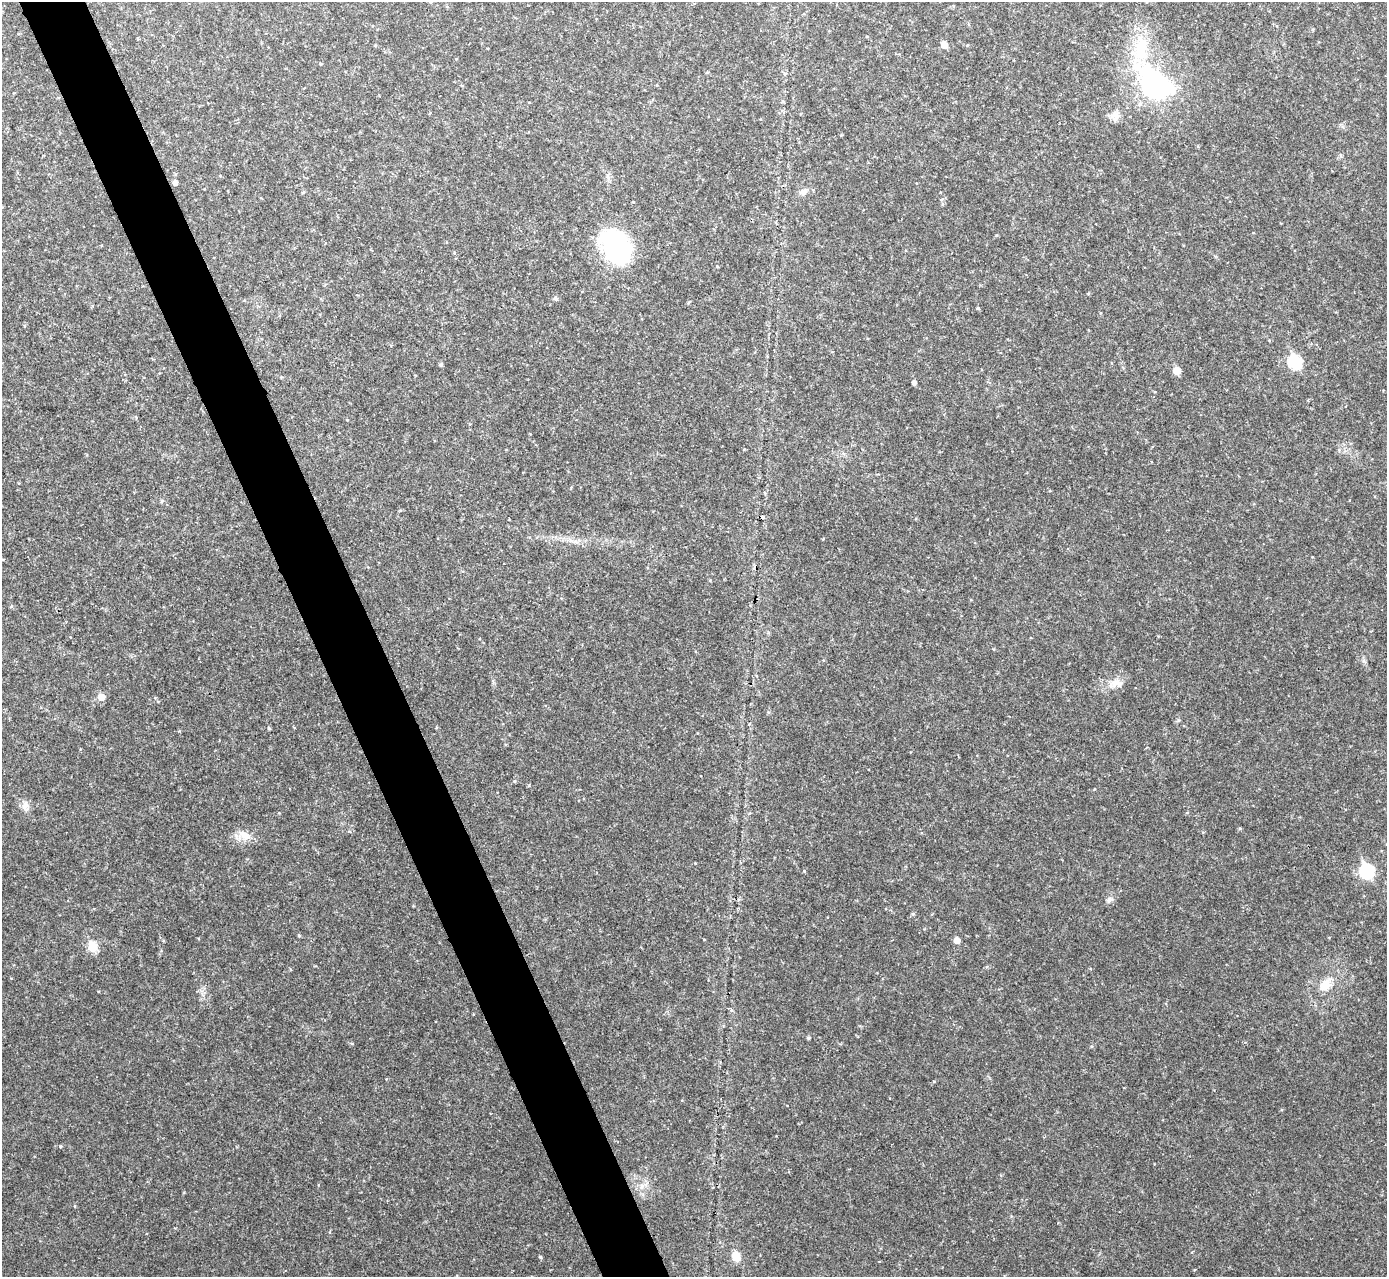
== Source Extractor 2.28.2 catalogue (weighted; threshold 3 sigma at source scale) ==
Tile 11 of 4 x 4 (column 3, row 3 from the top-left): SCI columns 2772-4156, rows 1427-2701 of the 5544 x 5531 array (HDU 1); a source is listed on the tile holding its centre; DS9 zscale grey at full resolution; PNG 1389 x 1279 px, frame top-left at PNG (2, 2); no overlay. Shown black and unused: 5% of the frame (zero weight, under 2 of 3 exposures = <1% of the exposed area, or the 3 px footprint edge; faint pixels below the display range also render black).
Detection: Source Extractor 2.28.2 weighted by HDU 2 'WHT'; one run over the whole footprint, this tile lists its part. Background 0.0828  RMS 0.0084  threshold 0.0378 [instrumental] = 3 sigma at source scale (4.5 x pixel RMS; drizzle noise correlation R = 1.50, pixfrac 1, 0.05/0.05 arcsec/px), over >= 5 px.
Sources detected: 30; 1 cosmic-ray / hot-pixel residue — not listed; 1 inside a brighter listed object's ellipse — not listed separately; the other 28 listed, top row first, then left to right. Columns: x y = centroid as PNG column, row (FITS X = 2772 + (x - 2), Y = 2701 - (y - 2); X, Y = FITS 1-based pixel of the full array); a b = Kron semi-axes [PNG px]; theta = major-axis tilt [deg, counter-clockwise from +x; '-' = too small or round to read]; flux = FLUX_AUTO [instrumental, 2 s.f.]
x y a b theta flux
944 45 5 5 - 8.9
707 73 5 3 - 0.7
1155 83 52 36 -40 120
1115 116 14 10 -83 5.5
175 183 5 4 - 2.7
803 191 9 7 31 3.4
617 247 33 23 -57 120
556 298 6 5 - 1.9
978 308 4 4 - 0.94
1295 362 8 7 - 72
441 364 6 3 45 1
1177 371 6 6 - 9.1
914 383 4 4 - 2.7
1114 683 14 9 21 7.1
101 697 5 5 - 11
269 728 4 3 - 0.99
25 806 12 9 87 4.8
244 835 18 10 -32 8.7
1367 871 8 7 - 110
1109 900 10 6 64 2.7
913 914 5 4 - 0.96
299 935 5 3 - 0.81
957 940 5 5 - 5.9
92 947 6 5 - 32
1325 985 15 12 49 11
808 1038 4 3 - 1.1
642 1186 7 4 72 1.9
736 1256 10 8 -63 10
Unlisted compact peaks at least as high as the median listed source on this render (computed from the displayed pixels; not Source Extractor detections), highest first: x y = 540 1257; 60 1146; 804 871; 934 1081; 514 781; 1178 720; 1240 828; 179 731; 184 1192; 1364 661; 710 580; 695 863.